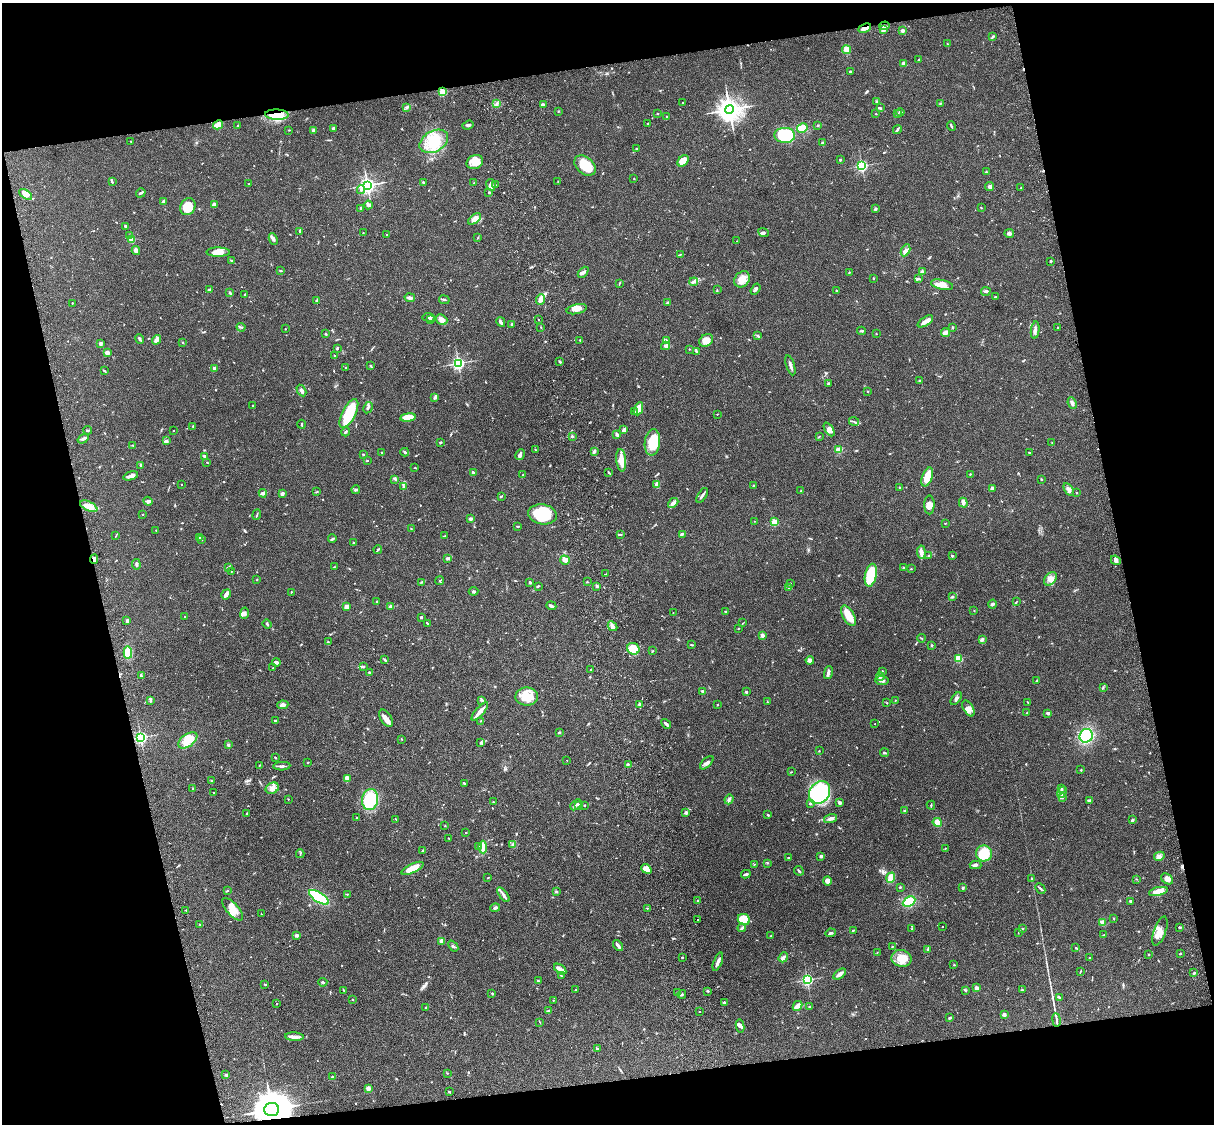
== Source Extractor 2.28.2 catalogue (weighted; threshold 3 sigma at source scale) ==
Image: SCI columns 121-4968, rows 279-4763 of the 5087 x 4929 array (HDU 1 of 3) = the unmasked area's bounding box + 8 px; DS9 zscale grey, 4 x 4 block average (1 PNG px = mean of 4 x 4 image px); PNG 1216 x 1126 px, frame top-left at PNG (2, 3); each listed source drawn as its Kron ellipse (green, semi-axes under 4 px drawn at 4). Shown black and unused: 25% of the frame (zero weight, under 3 of 4 exposures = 6% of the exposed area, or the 3 px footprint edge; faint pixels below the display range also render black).
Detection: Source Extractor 2.28.2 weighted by HDU 2 'WHT'. Background 0.0756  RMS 0.0057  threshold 0.0257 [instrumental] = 3 sigma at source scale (4.5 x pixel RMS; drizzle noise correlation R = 1.50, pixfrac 1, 0.05/0.05 arcsec/px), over >= 5 px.
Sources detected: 743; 1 too faint to see at this stretch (4 x 4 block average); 1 inside a brighter object's white glare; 2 cosmic-ray / hot-pixel residue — neither listed nor drawn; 12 coinciding with a brighter row at this scale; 40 inside a brighter listed object's ellipse — not listed separately; of the other 687, all 500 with FLUX_AUTO >= 1.41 (the completeness limit of this list) listed and drawn (187 fainter detections not listed), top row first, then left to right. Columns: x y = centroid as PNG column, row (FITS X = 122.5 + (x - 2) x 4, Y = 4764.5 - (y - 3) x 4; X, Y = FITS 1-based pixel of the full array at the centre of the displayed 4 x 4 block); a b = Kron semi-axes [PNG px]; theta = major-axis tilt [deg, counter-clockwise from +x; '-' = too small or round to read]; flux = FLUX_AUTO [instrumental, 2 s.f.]
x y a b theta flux
884 26 5 2 - 5.8
865 28 7 2 24 18
884 29 4 3 - 12
902 31 2 2 - 13
992 37 3 2 - 4.1
947 44 2 2 - 1.7
846 50 4 3 - 38
919 60 2 2 - 4.7
904 64 3 2 - 15
850 71 2 2 - 7.4
443 92 2 2 - 220
877 101 3 2 - 3.9
497 103 3 2 - 3.2
683 103 3 2 - 2.7
940 103 3 2 - 2.3
543 105 2 2 - 23
407 107 2 2 - 3.4
880 108 3 2 - 4.6
729 109 4 4 - 2800
558 111 2 2 - 1.6
900 112 4 2 - 5.3
658 113 2 2 - 2
897 113 2 2 - 2.4
876 114 2 2 - 1.9
277 115 12 5 -2 100
666 116 2 2 - 3
647 123 2 2 - 1.8
218 125 5 3 - 44
238 125 2 2 - 1.7
468 125 6 2 19 6
817 125 2 2 - 2.3
951 126 5 2 - 4
802 128 5 4 - 41
333 129 2 2 - 9.6
897 129 5 2 - 6.1
289 130 2 2 - 2
313 130 2 2 - 9.3
785 135 10 7 -2 210
131 141 3 2 - 2.3
434 141 15 10 29 86
823 143 2 2 - 16
637 149 3 2 - 3.2
840 160 2 2 - 6.3
683 161 6 4 46 32
475 162 8 7 - 40
585 165 12 8 -41 86
862 166 2 2 - 610
986 172 2 2 - 5
634 178 2 2 - 1.9
558 181 2 2 - 1.5
112 182 3 2 - 3.3
423 182 3 2 - 3.2
474 183 2 2 - 2.5
249 184 2 2 - 1.6
367 185 3 3 - 1000
491 185 6 4 -80 20
495 185 2 2 - 1.7
990 187 4 3 - 7.8
1021 188 2 2 - 4.1
361 189 4 3 - 6.7
489 192 2 2 - 2.9
141 193 5 2 - 4.8
26 194 7 4 -36 19
164 202 3 3 - 11
214 205 4 3 - 13
368 205 4 3 - 9.6
188 207 9 7 59 68
361 208 4 2 - 2.7
981 208 2 2 - 2.4
875 209 3 3 - 5.6
475 219 7 3 39 21
126 226 2 2 - 10
300 231 3 2 - 2.3
763 232 5 3 - 6.4
363 233 2 2 - 1.8
1009 233 5 3 - 9
387 234 2 2 - 2.3
130 236 3 2 - 5.8
478 238 2 2 - 1.4
132 239 2 2 - 98
273 239 6 3 -64 8.3
737 241 2 2 - 1.6
906 250 6 3 61 15
136 251 4 3 - 10
218 252 12 4 0 28
680 254 3 2 - 2.3
232 261 3 2 - 3.1
1050 261 2 2 - 4.2
281 271 3 2 - 3.4
922 271 3 2 - 3.4
583 272 6 3 46 9.7
849 272 2 2 - 3.2
873 278 2 2 - 2.8
742 279 9 7 50 33
919 279 3 2 - 3.8
694 282 4 3 - 6.7
619 283 2 2 - 1.9
942 285 11 5 -12 28
755 289 6 3 57 6.5
209 290 4 2 - 7.1
717 290 2 2 - 1.8
836 291 2 2 - 2
986 291 5 2 - 4.8
229 293 3 2 - 2.2
245 295 2 2 - 4.3
995 297 2 2 - 9.7
410 298 5 3 - 8.4
540 299 5 3 - 27
444 300 5 2 - 5.2
316 301 3 2 - 3.6
72 303 2 2 - 2.5
667 303 3 2 - 5.9
577 309 10 5 12 22
429 317 6 2 -4 6.2
430 320 3 2 - 6.2
441 320 6 5 - 15
538 320 2 2 - 1.4
925 321 9 3 33 20
501 322 5 2 - 13
512 324 2 2 - 14
241 327 4 2 - 4.3
541 327 2 2 - 1.6
952 327 3 2 - 2.4
1058 328 2 2 - 2.2
285 329 2 2 - 1.5
1035 330 8 3 83 9.9
861 331 4 2 - 4.2
325 333 2 2 - 1.5
945 333 4 3 - 24
876 334 2 2 - 1.8
758 335 3 2 - 3.8
140 339 5 2 - 6.6
156 340 5 3 - 15
580 340 2 2 - 2.1
667 340 4 2 - 4.7
706 340 7 5 35 25
183 342 2 2 - 2.5
101 344 3 2 - 9.5
666 346 4 3 - 9
337 349 3 2 - 2.7
689 349 2 2 - 1.7
696 352 3 2 - 3.6
107 353 3 3 - 13
335 355 2 2 - 2.2
560 362 3 2 - 4.6
458 363 3 2 - 680
790 365 10 2 -73 13
371 366 3 2 - 3.4
214 368 2 2 - 27
346 368 2 2 - 3.8
104 371 3 2 - 2.6
920 380 3 2 - 2.6
828 384 2 2 - 5.6
301 390 6 3 -61 8.8
867 391 2 2 - 1.5
435 398 2 2 - 1.9
1072 403 6 3 -68 10
253 405 2 2 - 1.4
368 408 6 2 61 6.2
638 409 7 3 66 43
634 412 2 2 - 2.9
349 413 16 6 62 120
717 414 2 2 - 2
408 417 8 4 8 59
854 422 5 2 - 5.4
301 424 4 2 - 2.3
193 426 3 2 - 2.5
829 429 8 4 -59 12
87 430 4 2 - 4.1
624 430 3 3 - 11
173 431 2 2 - 1.5
346 432 4 2 - 4.1
617 435 3 2 - 5.7
572 436 3 2 - 4
819 436 2 2 - 2.2
83 439 6 3 35 8.8
166 441 4 2 - 5.1
440 442 3 2 - 2.9
652 442 13 7 83 75
1052 443 2 2 - 1.5
133 445 2 2 - 1.4
535 450 3 2 - 1.9
838 450 4 3 - 27
594 451 3 2 - 5.8
405 452 4 2 - 4.9
1029 452 2 2 - 2.2
382 453 2 2 - 14
363 454 2 2 - 3
520 455 6 2 62 13
205 456 3 2 - 4.5
367 460 2 2 - 2.7
621 460 11 5 -85 46
207 462 3 2 - 2
141 465 3 2 - 4.8
415 468 3 2 - 2.1
473 473 2 2 - 13
609 473 3 2 - 2.7
970 474 2 2 - 2.2
523 475 3 2 - 4.4
131 476 7 3 17 18
927 477 10 5 71 51
395 479 3 2 - 4.2
1041 479 2 2 - 5.9
182 484 2 2 - 2.1
657 484 4 3 - 11
754 485 2 2 - 2.1
404 487 2 2 - 13
899 488 2 2 - 2.3
992 488 2 2 - 32
1069 489 7 3 -56 11
356 490 4 2 - 5.9
801 491 2 2 - 1.6
317 492 2 2 - 1.7
263 493 4 2 - 16
1077 493 2 2 - 6.9
282 494 3 3 - 10
702 495 8 2 58 8.1
501 497 3 2 - 2.2
148 501 4 4 - 7.2
673 503 6 4 42 10
963 503 5 3 - 14
929 505 9 5 90 20
89 506 9 4 -26 22
143 514 2 2 - 2
542 514 14 10 -9 150
257 515 5 2 - 2.7
470 519 3 3 - 4.6
755 521 2 2 - 1.8
774 522 2 2 - 160
945 523 2 2 - 2
518 526 3 2 - 3
411 529 2 2 - 1.8
156 530 2 2 - 1.6
620 534 3 2 - 3.2
682 534 4 2 - 4.9
116 535 4 2 - 2.3
445 536 3 2 - 1.5
200 537 3 2 - 8
332 539 4 2 - 4.2
202 540 2 2 - 2.1
353 543 2 2 - 2.7
378 549 4 2 - 3.8
921 552 7 4 -83 12
929 556 4 2 - 4.8
952 556 2 2 - 11
448 558 3 2 - 8.8
94 559 5 2 - 13
565 560 5 4 - 14
1116 560 5 4 - 12
136 564 5 2 - 5.1
228 567 3 2 - 3.6
334 567 2 2 - 1.4
904 568 3 2 - 1.9
911 569 2 2 - 4.6
231 571 2 2 - 1.5
606 574 3 2 - 1.5
871 575 11 5 79 150
1050 579 7 5 49 19
257 580 2 2 - 1.5
440 581 4 2 - 2.3
421 582 2 2 - 1.8
530 582 2 2 - 14
587 582 2 2 - 5.4
790 584 2 2 - 4.3
538 586 3 2 - 3.9
597 586 3 2 - 5.6
789 588 3 2 - 3.3
474 591 5 2 - 4.4
291 592 2 2 - 2.4
226 594 5 2 - 21
953 597 3 2 - 3.4
377 602 3 2 - 3.1
1016 602 3 2 - 2.2
992 604 4 3 - 6.3
391 606 4 2 - 7.1
551 606 5 2 - 8.7
347 607 4 3 - 14
974 610 2 2 - 1.8
725 611 2 2 - 2.8
245 613 6 3 82 9
673 613 2 2 - 1.9
185 616 2 2 - 1.6
848 616 11 5 -60 52
421 617 2 2 - 4.5
127 621 4 3 - 5.2
427 623 4 2 - 3
743 623 3 2 - 1.8
267 624 5 2 - 4.7
612 626 5 4 - 9.4
738 628 2 2 - 1.4
762 635 2 2 - 55
921 638 4 2 - 2.4
982 639 4 3 - 4.9
328 642 3 2 - 2.6
692 645 3 2 - 2.7
932 645 3 2 - 3.1
633 649 6 5 - 83
653 651 2 2 - 1.8
128 652 6 4 -86 54
959 658 2 2 - 200
385 660 4 2 - 3.9
810 660 4 4 - 9.2
276 662 4 3 - 8.3
363 667 2 2 - 2.4
273 668 2 2 - 1.9
590 670 2 2 - 2.5
882 671 2 2 - 2.4
369 672 3 2 - 4.5
828 673 7 2 77 13
141 676 4 2 - 5.6
880 677 4 3 - 6
882 681 7 3 -7 10
1037 681 3 2 - 2.4
1103 688 3 2 - 2.1
703 691 4 2 - 6.7
746 692 2 2 - 13
527 697 11 9 0 53
956 698 7 3 54 8.2
151 700 4 2 - 5.6
482 700 3 2 - 3.1
895 701 2 2 - 1.8
767 702 4 2 - 1.8
1027 702 2 2 - 1.7
887 703 2 2 - 2
283 705 6 3 9 11
639 705 4 2 - 5
717 705 2 2 - 2.1
968 708 9 5 -59 18
480 711 11 2 49 32
1027 713 3 2 - 4.5
1048 713 4 2 - 7.3
386 718 9 5 -59 21
275 721 2 2 - 3.1
481 721 2 2 - 1.7
666 724 5 2 - 9.4
875 724 2 2 - 1.7
559 732 3 2 - 3.7
1086 736 7 6 - 180
141 737 2 2 - 700
401 739 2 2 - 2
188 740 11 6 36 50
480 743 3 2 - 2.7
228 745 3 3 - 4.2
819 751 2 2 - 2.3
884 753 4 2 - 3.4
275 757 2 2 - 3.3
567 760 2 2 - 1.5
308 762 2 2 - 2.2
707 763 8 3 43 10
628 764 2 2 - 2
259 765 2 2 - 1.7
282 766 8 2 3 8.1
1081 770 2 2 - 2.5
791 772 3 2 - 1.8
347 778 3 3 - 8.4
211 781 2 2 - 2.9
464 783 3 2 - 3.1
272 788 7 5 25 17
193 789 3 2 - 2.1
1061 789 3 2 - 4
214 792 2 2 - 2
1062 792 6 2 64 6.7
820 793 12 10 56 250
1062 798 3 2 - 3.5
288 799 2 2 - 2.5
370 799 10 8 80 150
729 799 5 3 - 6.6
1089 800 4 3 - 5
493 802 3 2 - 2.3
810 803 2 2 - 15
839 803 4 3 - 5.5
576 805 7 2 41 7.1
584 805 2 2 - 2.9
931 805 4 2 - 3
579 806 4 2 - 5.3
905 811 2 2 - 6.4
247 813 3 2 - 1.7
686 813 2 2 - 23
768 815 3 2 - 3.5
357 818 2 2 - 1.7
396 819 3 2 - 1.5
830 819 7 3 17 10
1132 820 2 2 - 9.3
937 822 5 4 - 18
445 826 2 2 - 1.5
466 832 2 2 - 2.5
448 838 3 2 - 1.5
513 844 4 2 - 5.1
479 847 2 2 - 14
483 847 6 3 -87 30
946 848 3 2 - 1.7
422 851 2 2 - 1.6
984 853 8 8 - 88
300 854 4 2 - 3.4
821 856 2 2 - 8.8
1159 856 5 2 - 5.9
788 858 2 2 - 2.8
767 863 2 2 - 1.9
754 864 2 2 - 1.7
976 865 6 3 -2 7.2
412 868 12 4 25 47
646 869 5 3 - 27
799 871 5 2 - 5.3
746 874 5 2 - 5.7
488 878 3 2 - 2.3
891 878 5 3 - 40
1031 879 2 2 - 6.8
1136 879 2 2 - 1.5
1167 879 6 4 -36 15
827 881 4 4 - 17
900 887 2 2 - 2.7
962 888 3 2 - 3.3
1040 888 6 2 -46 5.9
227 890 2 2 - 2.2
1158 891 10 3 12 31
556 892 3 2 - 4.6
347 894 3 2 - 2.5
503 895 8 3 -53 11
319 897 11 5 -32 200
698 901 2 2 - 3.1
1131 901 3 2 - 4.7
909 902 7 4 28 70
495 908 5 2 - 7
647 908 2 2 - 1.8
233 909 14 6 -48 42
186 910 2 2 - 2.6
261 914 2 2 - 1.5
1114 918 2 2 - 1.8
698 919 2 2 - 1.5
744 919 6 5 - 97
1102 922 4 3 - 6.2
200 924 2 2 - 1.6
943 927 2 2 - 2.8
1180 927 3 2 - 3
742 928 4 3 - 5.7
912 928 3 2 - 2.3
1023 929 3 2 - 2.2
854 930 2 2 - 2.1
1160 931 15 6 70 32
1018 932 2 2 - 1.4
830 933 5 2 - 5.2
1104 935 3 2 - 3
296 936 4 3 - 6.5
771 936 2 2 - 4.3
441 941 2 2 - 70
618 945 6 2 -51 10
453 946 6 2 -50 3.9
892 946 2 2 - 3.5
1075 948 4 2 - 2.5
928 949 4 2 - 3.6
877 952 2 2 - 1.5
1180 953 2 2 - 6.3
1148 954 2 2 - 1.7
682 957 2 2 - 4.3
783 957 5 2 - 5.9
1089 957 2 2 - 3.7
901 958 10 8 -11 47
718 962 9 2 69 14
954 965 2 2 - 1.9
560 969 7 4 -35 15
1080 971 4 2 - 2.3
1194 973 3 2 - 4.5
840 974 7 3 36 15
561 976 2 2 - 2
807 980 2 2 - 560
538 981 4 2 - 3.2
323 982 4 2 - 4.4
264 984 2 2 - 2
976 988 2 2 - 26
344 990 3 2 - 2
576 990 4 2 - 3.7
1022 990 2 2 - 3.1
708 991 3 2 - 2.7
966 991 4 2 - 3.3
492 993 2 2 - 4
677 993 4 2 - 5
682 994 4 2 - 3.9
1059 997 3 2 - 3.7
353 1000 2 2 - 2.5
553 1000 2 2 - 1.8
724 1002 3 2 - 3.5
277 1004 2 2 - 1.7
797 1006 5 2 - 34
426 1007 3 2 - 3.1
809 1007 2 2 - 2
548 1010 3 3 - 3.2
700 1012 2 2 - 1.6
1004 1014 3 2 - 8.7
950 1018 3 2 - 4
1056 1020 7 2 -82 7.3
540 1022 2 2 - 1.9
740 1026 6 4 -79 8.2
294 1037 9 3 -4 18
597 1049 2 2 - 3.6
447 1073 2 2 - 1.8
226 1075 3 2 - 5.7
333 1077 3 2 - 2.8
368 1088 2 2 - 72
449 1092 2 2 - 2.6
271 1109 8 6 4 5600
Overlapping masked pixels (flux is a lower limit): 5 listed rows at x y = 865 28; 443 92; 277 115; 94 559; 271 1109
Diffuse or blended objects may show on this block-average render without a row.